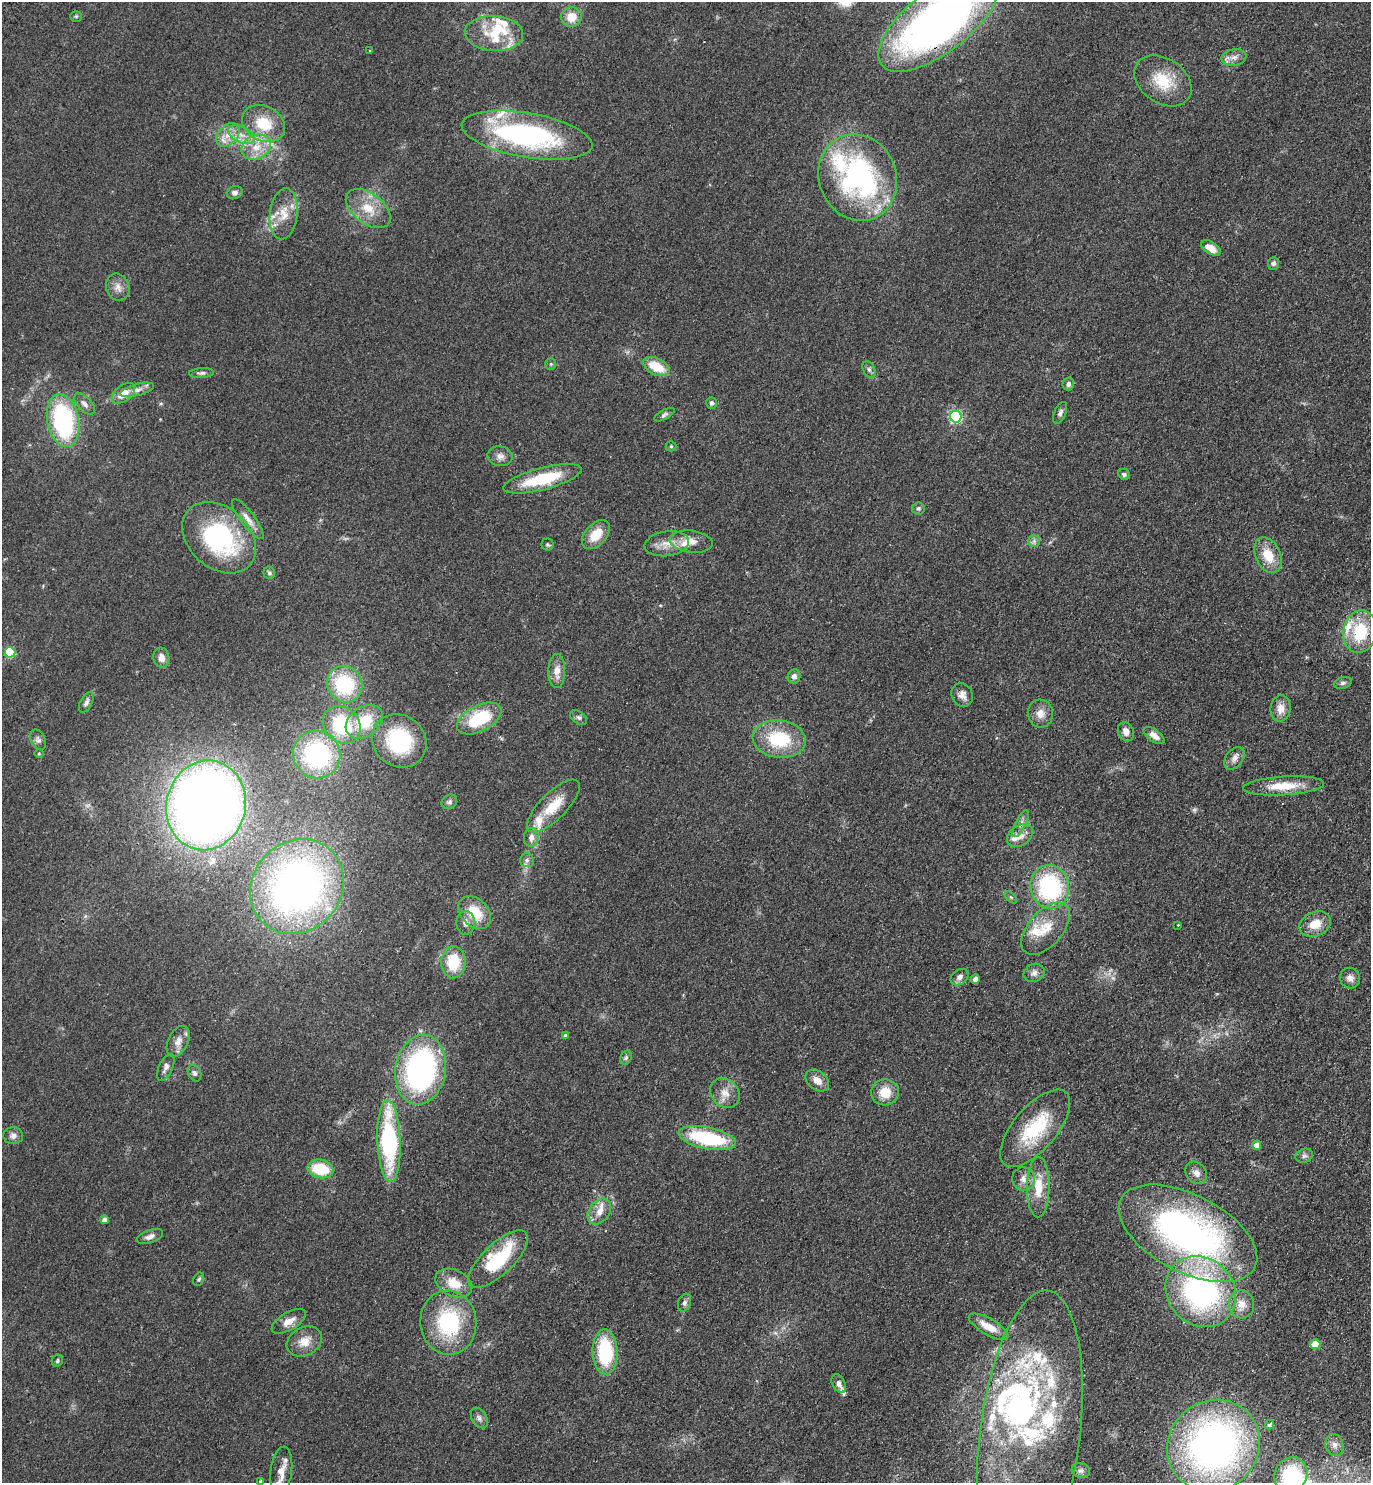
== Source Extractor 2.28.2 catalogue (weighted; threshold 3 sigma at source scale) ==
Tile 6 of 4 x 4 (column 2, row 2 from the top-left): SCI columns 1574-2942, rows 2998-4478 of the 6024 x 5996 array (HDU 1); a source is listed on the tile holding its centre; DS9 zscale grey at full resolution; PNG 1373 x 1485 px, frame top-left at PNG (2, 2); each listed source drawn as its Kron ellipse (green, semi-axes under 4 px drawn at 4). Shown black and unused: <1% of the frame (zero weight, under 2 of 3 exposures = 3% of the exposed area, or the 3 px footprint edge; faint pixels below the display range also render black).
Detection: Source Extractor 2.28.2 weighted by HDU 2 'WHT'; one run over the whole footprint, this tile lists its part. Background 0.0588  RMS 0.0079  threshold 0.0354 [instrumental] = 3 sigma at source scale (4.5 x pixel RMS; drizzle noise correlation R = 1.50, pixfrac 1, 0.05/0.05 arcsec/px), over >= 5 px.
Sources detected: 168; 2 too faint to see at this stretch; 1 inside a brighter object's white glare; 1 cosmic-ray / hot-pixel residue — neither listed nor drawn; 28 inside a brighter listed object's ellipse — not listed separately; the other 136 listed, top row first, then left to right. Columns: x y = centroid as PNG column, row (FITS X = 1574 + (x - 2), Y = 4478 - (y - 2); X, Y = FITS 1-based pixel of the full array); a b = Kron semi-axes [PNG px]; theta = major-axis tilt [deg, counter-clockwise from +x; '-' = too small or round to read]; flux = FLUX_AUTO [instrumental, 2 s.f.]
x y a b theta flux
76 16 5 5 - 1
571 17 10 10 - 10
939 21 72 31 37 430
494 33 29 17 -3 23
370 51 3 2 - 0.88
1234 57 12 8 9 4.8
1163 81 31 22 -35 27
264 124 22 17 -28 25
228 135 14 9 47 8.4
241 135 14 8 -25 7.7
527 135 66 22 -10 140
256 147 15 12 23 13
858 177 44 38 -68 170
235 193 8 6 17 2.8
368 209 25 15 -37 18
284 214 25 14 83 15
1211 248 11 6 -33 8.5
1273 263 6 5 - 1.9
118 287 14 11 -68 5.9
551 364 5 5 - 1.2
656 367 14 8 -27 20
869 369 9 5 -63 2.1
202 373 12 5 2 2.3
1068 384 6 5 - 2.3
137 390 17 6 15 4.6
123 393 13 8 36 11
711 403 6 5 - 2
85 404 13 7 -47 3.7
1060 413 11 6 67 2.6
664 415 11 5 28 1.9
956 417 6 5 - 110
63 421 27 16 -79 98
671 446 5 5 - 0.95
500 456 12 10 -11 4.6
1124 474 6 5 - 1.8
542 479 40 11 15 39
918 508 6 6 - 1.7
248 519 24 7 -53 6.5
596 535 17 10 47 15
219 538 41 30 -42 110
1034 541 6 6 - 2.1
691 542 21 11 -7 10
667 544 22 12 8 11
547 545 6 6 - 1.3
1268 555 19 12 -64 16
269 573 6 5 - 1.8
1360 632 21 16 77 34
10 652 5 5 - 41
161 658 10 8 -79 5.3
557 671 17 8 88 7.8
794 676 7 6 - 3.4
1343 683 9 5 16 1.9
345 684 19 17 -53 56
962 695 12 10 -64 4.8
86 702 11 6 61 2.8
1281 708 13 10 83 7.6
1040 713 14 12 -84 7.3
579 717 9 6 -35 2.1
479 719 24 13 27 42
364 722 20 14 36 28
342 725 20 17 -45 50
1126 732 10 7 -68 4.6
1154 736 12 6 -36 5.8
779 739 26 18 -6 43
38 740 11 7 -63 2.8
399 741 28 25 -40 61
39 754 5 3 - 0.69
317 755 24 23 - 98
1234 758 12 8 52 4.4
1284 786 41 9 3 19
449 802 8 6 27 2.3
206 805 45 39 76 870
553 806 35 13 45 21
1021 824 15 5 63 3.5
1020 836 14 10 36 7.1
531 837 9 7 84 4.9
527 860 7 7 - 2.2
297 887 50 44 49 380
1050 887 22 19 -79 85
1011 897 8 3 -45 0.91
475 913 19 13 -45 20
466 923 12 9 90 4.3
1315 924 16 12 24 12
1178 925 3 3 - 0.57
1046 929 31 17 49 20
453 962 16 12 87 25
1034 973 11 9 26 3.8
960 977 10 7 36 3.4
1350 978 10 10 - 4.5
975 979 5 4 - 2.1
566 1035 4 4 - 1.7
178 1041 16 10 64 6.6
626 1058 7 5 68 1.6
166 1067 14 7 65 3.6
421 1070 35 25 80 170
195 1073 9 6 -65 2.2
817 1080 13 9 -37 6.9
885 1092 14 13 - 15
725 1093 16 13 -47 8.9
1035 1128 47 21 49 48
13 1136 10 8 -4 3.5
707 1138 29 11 -11 62
389 1141 41 11 -88 99
1257 1145 4 4 - 8.8
1304 1156 9 7 23 2.4
320 1169 13 9 -12 27
1196 1173 12 9 -51 4.7
1024 1179 12 11 - 6
1038 1187 30 11 89 18
599 1212 14 10 53 8.3
105 1220 4 4 - 6.1
1188 1233 75 38 -27 300
150 1237 14 6 19 3.8
498 1259 38 15 44 55
199 1279 7 5 62 1.4
454 1283 19 13 -24 15
1201 1292 38 33 -47 170
684 1303 9 6 72 2.7
1241 1304 14 12 -83 9
289 1321 19 9 30 7.6
448 1323 32 28 -84 67
988 1327 22 8 -29 13
304 1341 18 14 29 11
1315 1344 5 5 - 16
605 1352 22 12 -87 53
57 1361 6 5 - 1.4
839 1384 10 6 -63 4.1
479 1418 11 7 -58 3
1270 1425 5 4 - 2.2
1030 1435 145 50 83 170
1214 1445 48 44 39 340
1334 1445 11 8 -76 4.3
1081 1470 9 7 -15 2.8
281 1472 25 10 83 10
1291 1475 18 16 62 47
260 1481 3 3 - 1.6
Overlapping masked pixels (flux is a lower limit): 2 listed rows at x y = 939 21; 206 805
Isophote crosses this tile's border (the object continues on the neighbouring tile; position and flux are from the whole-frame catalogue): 4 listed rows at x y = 939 21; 281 1472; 1291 1475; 260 1481